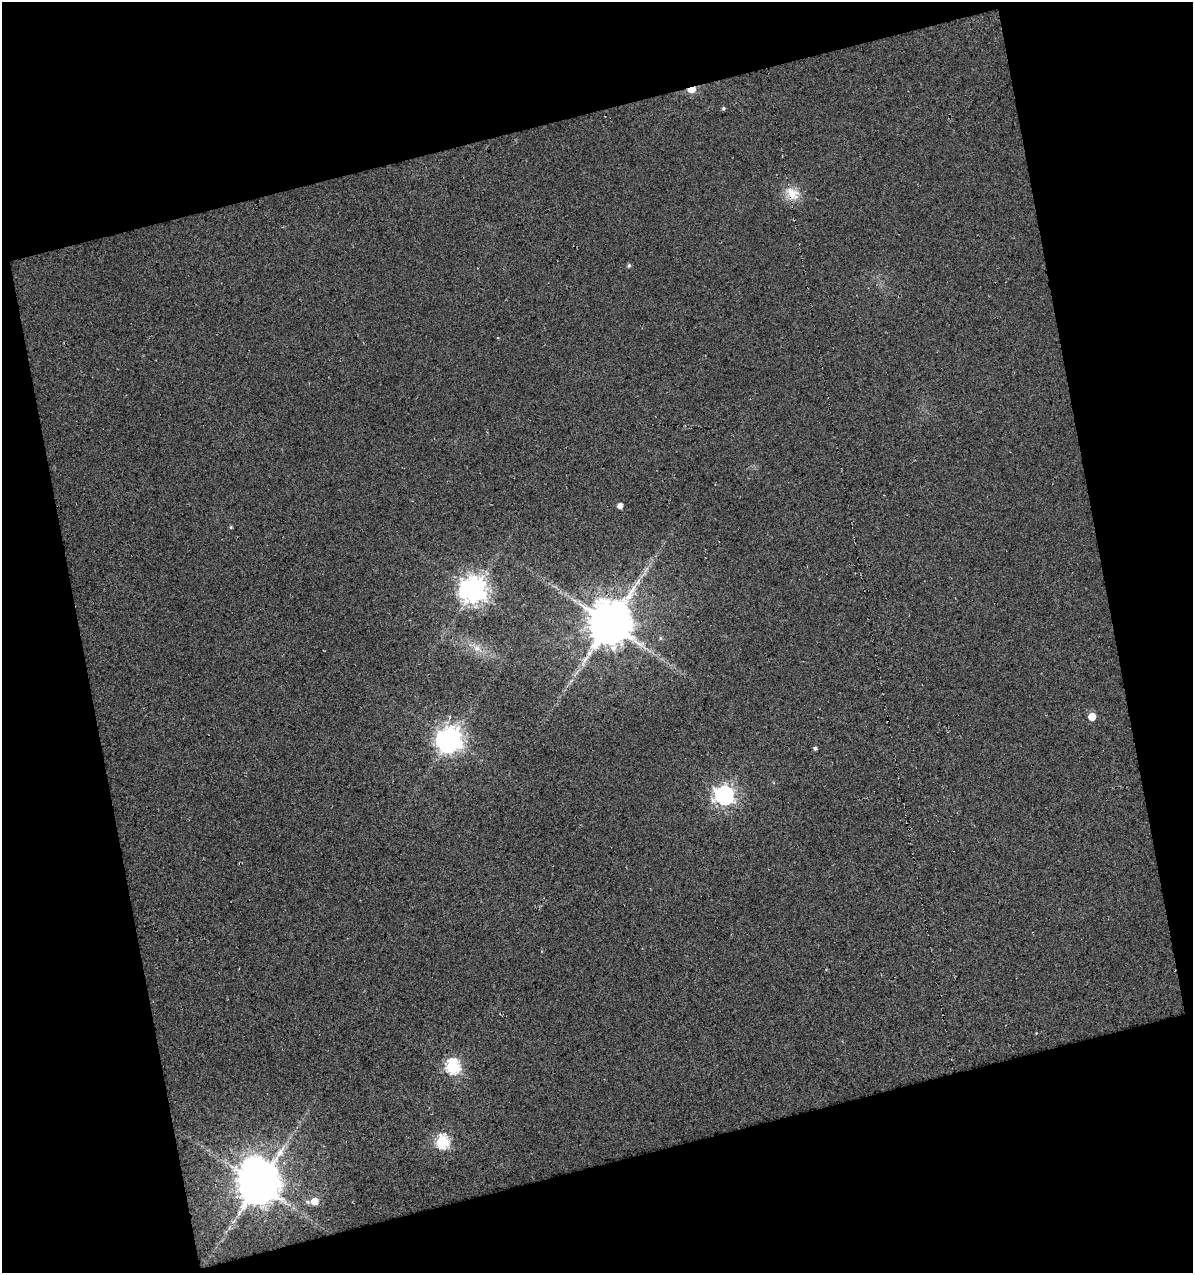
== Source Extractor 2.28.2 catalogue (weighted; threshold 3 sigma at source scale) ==
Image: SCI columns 16-1206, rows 1-1271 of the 1227 x 1271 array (HDU 1 of 3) = the unmasked area's bounding box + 8 px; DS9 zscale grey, full resolution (1 PNG px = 1 image px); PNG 1195 x 1275 px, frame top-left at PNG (2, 2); no overlay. Shown black and unused: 31% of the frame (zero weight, under 3 of 5 exposures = <1% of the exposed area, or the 3 px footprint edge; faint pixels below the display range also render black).
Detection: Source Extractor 2.28.2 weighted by HDU 2 'WHT'. Background 0.0215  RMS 0.023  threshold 0.104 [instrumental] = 3 sigma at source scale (4.5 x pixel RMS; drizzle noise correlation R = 1.50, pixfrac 1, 0.0396/0.0396 arcsec/px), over >= 5 px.
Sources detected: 18; all 18 listed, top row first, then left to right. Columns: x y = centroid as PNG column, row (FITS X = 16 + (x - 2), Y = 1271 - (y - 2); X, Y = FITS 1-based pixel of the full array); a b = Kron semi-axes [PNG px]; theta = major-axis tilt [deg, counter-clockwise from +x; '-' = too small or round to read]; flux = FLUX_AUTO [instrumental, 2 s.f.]
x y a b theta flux
691 89 5 4 - 59
723 108 5 4 - 3.5
793 194 18 13 -47 36
629 265 5 4 - 4.6
620 506 4 4 - 15
231 527 5 3 - 2.4
473 590 9 8 - 2900
609 624 13 13 - 8700
660 638 6 4 -90 3.3
477 648 11 9 -17 19
1092 717 5 5 - 44
450 739 9 8 - 2500
815 748 4 4 - 4.9
724 795 7 7 - 1100
453 1066 7 6 - 420
442 1141 6 6 - 340
258 1184 15 13 -85 7300
314 1201 6 6 - 31
Overlapping masked pixels (flux is a lower limit): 2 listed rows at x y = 691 89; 793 194